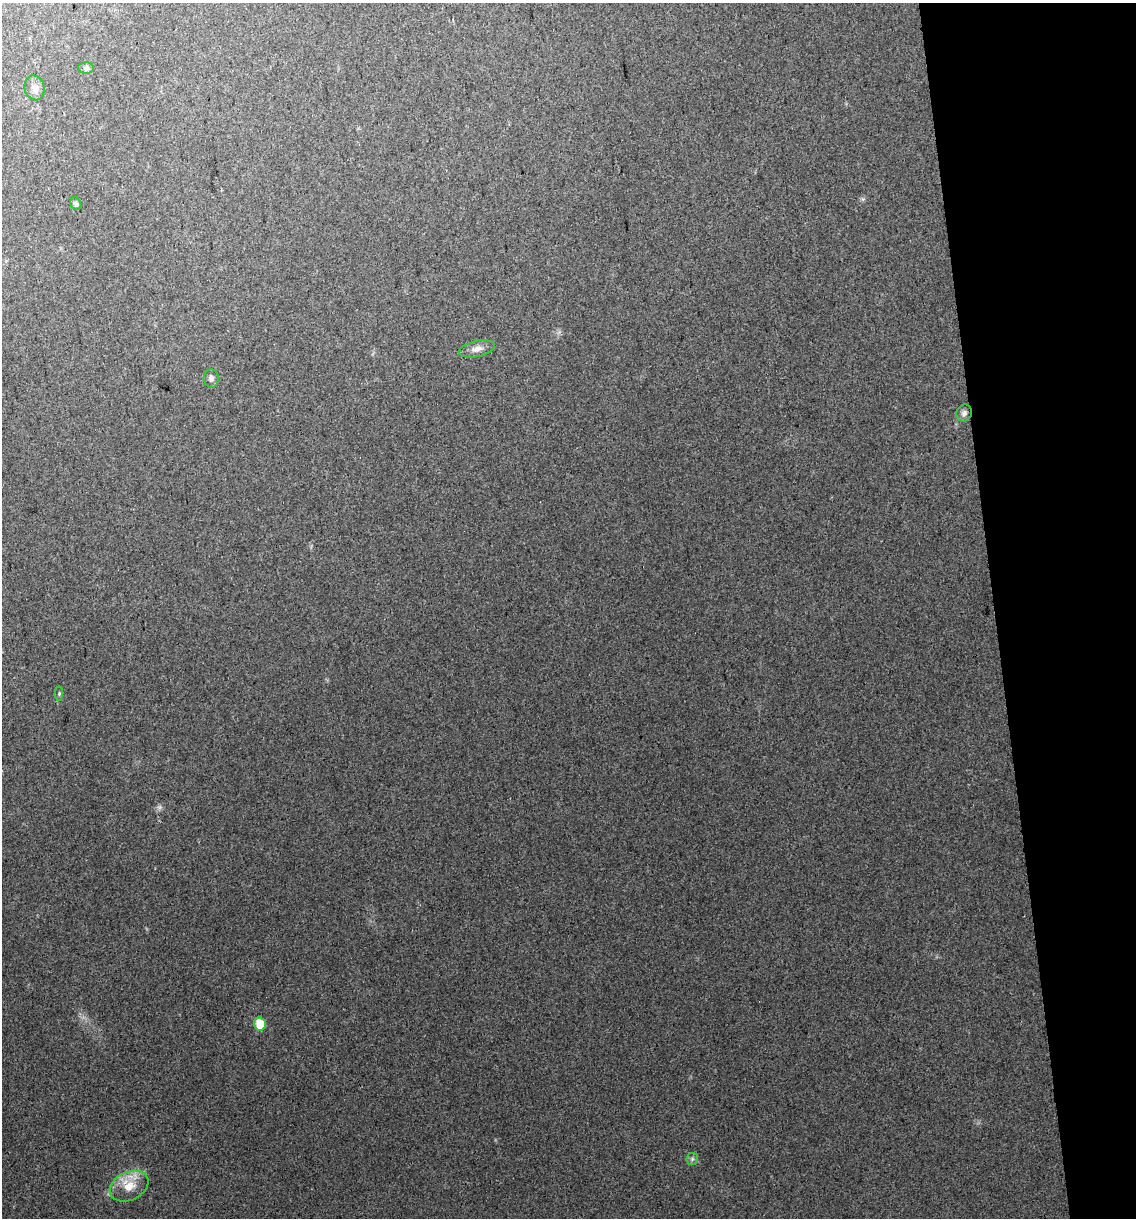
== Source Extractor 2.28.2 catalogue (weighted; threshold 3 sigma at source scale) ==
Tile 12 of 4 x 4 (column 4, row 3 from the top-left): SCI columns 3480-4613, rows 1258-2473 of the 4646 x 4948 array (HDU 1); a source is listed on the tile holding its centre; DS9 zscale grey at full resolution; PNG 1138 x 1220 px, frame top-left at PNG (2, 3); each listed source drawn as its Kron ellipse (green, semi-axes under 4 px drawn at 4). Shown black and unused: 12% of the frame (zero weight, under 2 of 3 exposures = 2% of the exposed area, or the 3 px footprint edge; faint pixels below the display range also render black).
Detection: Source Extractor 2.28.2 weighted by HDU 2 'WHT'; one run over the whole footprint, this tile lists its part. Background 0.046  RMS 0.012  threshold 0.0541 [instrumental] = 3 sigma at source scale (4.5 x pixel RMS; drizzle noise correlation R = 1.50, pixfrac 1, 0.0396/0.0396 arcsec/px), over >= 5 px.
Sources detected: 10; all 10 listed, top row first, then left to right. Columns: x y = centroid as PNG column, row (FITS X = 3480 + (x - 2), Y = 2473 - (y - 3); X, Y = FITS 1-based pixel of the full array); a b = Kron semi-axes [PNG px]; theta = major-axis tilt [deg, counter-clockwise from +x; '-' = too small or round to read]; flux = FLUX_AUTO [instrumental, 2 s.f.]
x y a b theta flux
86 68 8 5 1 2.8
34 88 12 10 -75 6.9
76 204 6 5 - 2.1
477 349 18 8 13 8.4
211 378 9 7 -84 4.3
964 413 9 7 60 4.6
59 694 7 3 85 1.3
260 1024 6 6 - 28
692 1159 6 5 - 2.4
129 1186 20 14 25 24